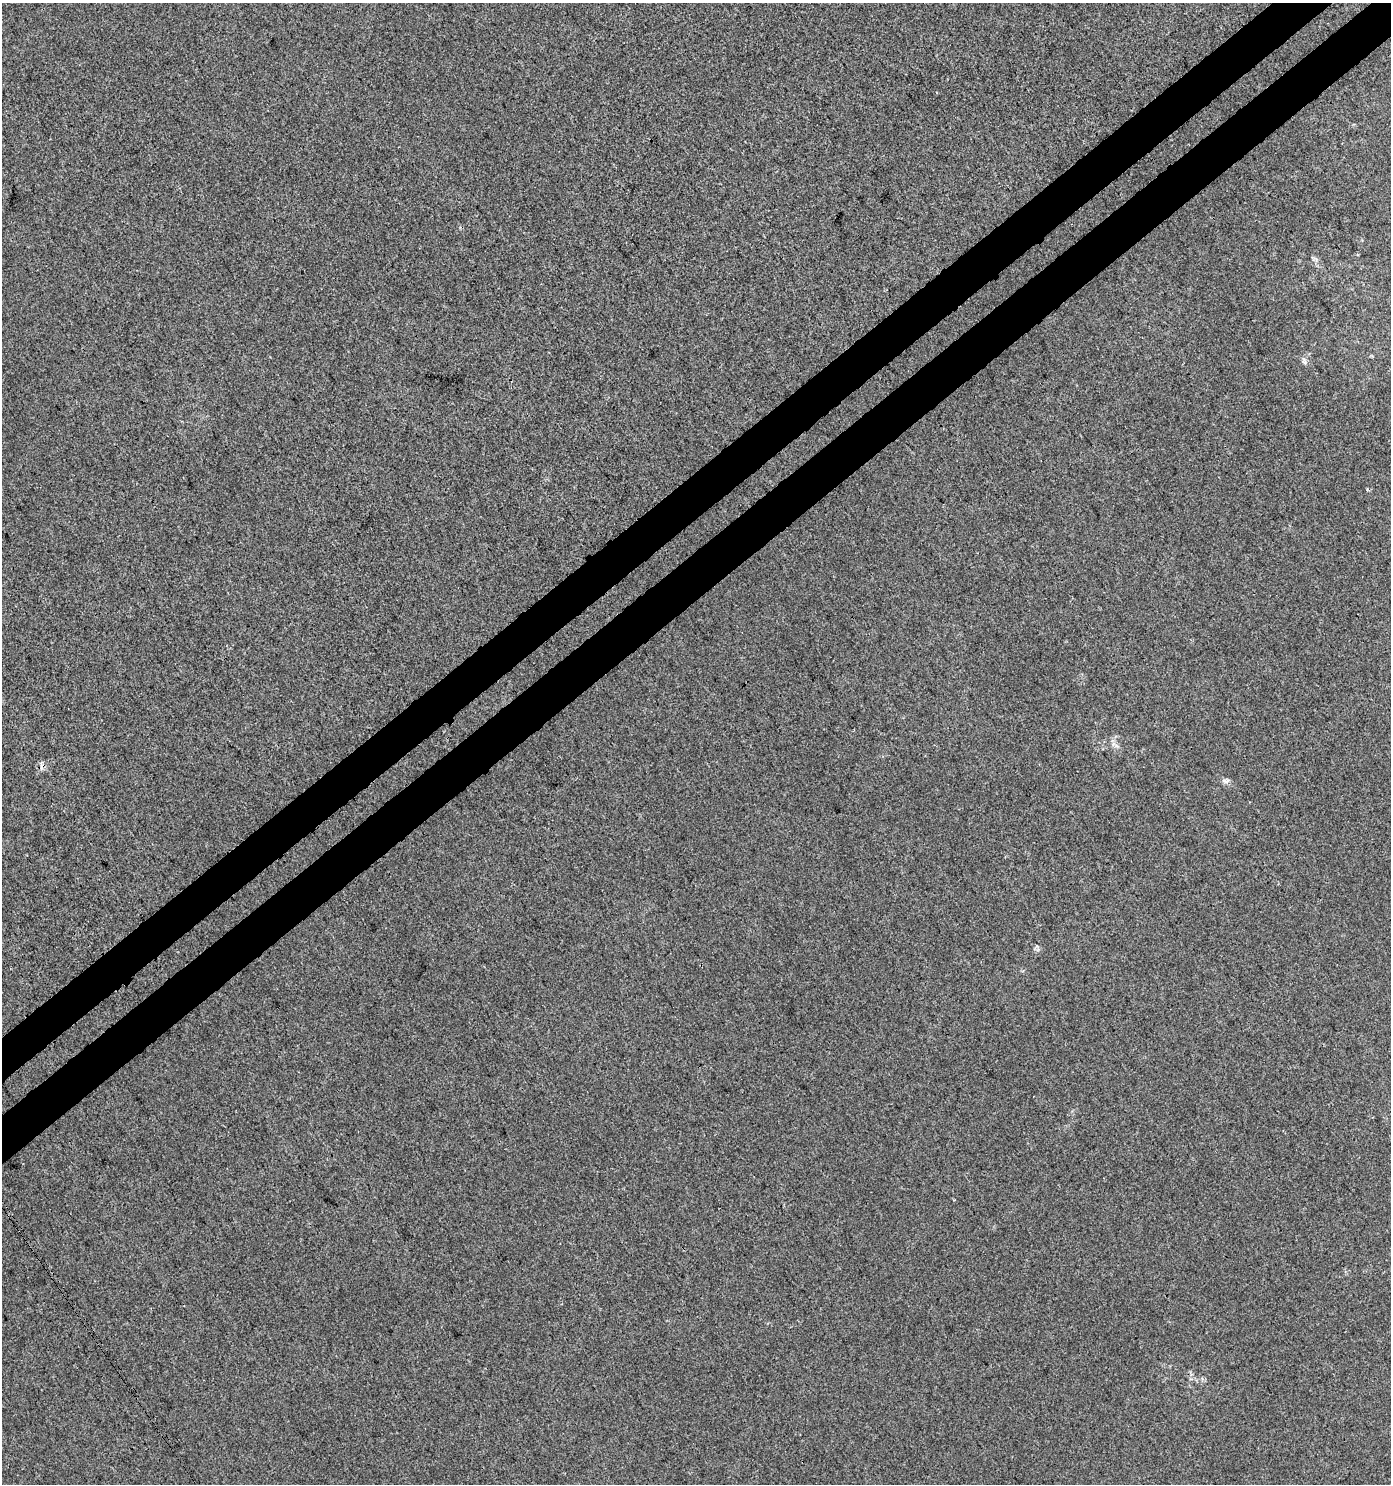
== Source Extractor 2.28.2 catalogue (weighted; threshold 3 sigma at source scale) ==
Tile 10 of 4 x 4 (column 2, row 3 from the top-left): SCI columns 1624-3012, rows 1529-3010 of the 5960 x 6034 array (HDU 1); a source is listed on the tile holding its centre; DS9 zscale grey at full resolution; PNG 1393 x 1486 px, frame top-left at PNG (2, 3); no overlay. Shown black and unused: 6% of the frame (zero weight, under 3 of 4 exposures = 5% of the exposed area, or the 3 px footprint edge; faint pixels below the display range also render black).
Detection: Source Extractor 2.28.2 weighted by HDU 2 'WHT'; one run over the whole footprint, this tile lists its part. Background 4.34e-05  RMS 0.0044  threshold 0.0197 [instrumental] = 3 sigma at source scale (4.5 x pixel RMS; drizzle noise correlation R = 1.50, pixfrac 1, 0.0396/0.0396 arcsec/px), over >= 5 px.
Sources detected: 3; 1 cosmic-ray / hot-pixel residue — not listed; the other 2 listed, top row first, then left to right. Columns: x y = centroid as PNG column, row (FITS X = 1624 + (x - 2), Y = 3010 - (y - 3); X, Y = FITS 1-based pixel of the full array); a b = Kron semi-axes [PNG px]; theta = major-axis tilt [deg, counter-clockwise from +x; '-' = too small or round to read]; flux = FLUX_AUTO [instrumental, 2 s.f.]
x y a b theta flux
1304 362 8 4 -44 1
1226 781 13 5 -4 1.5